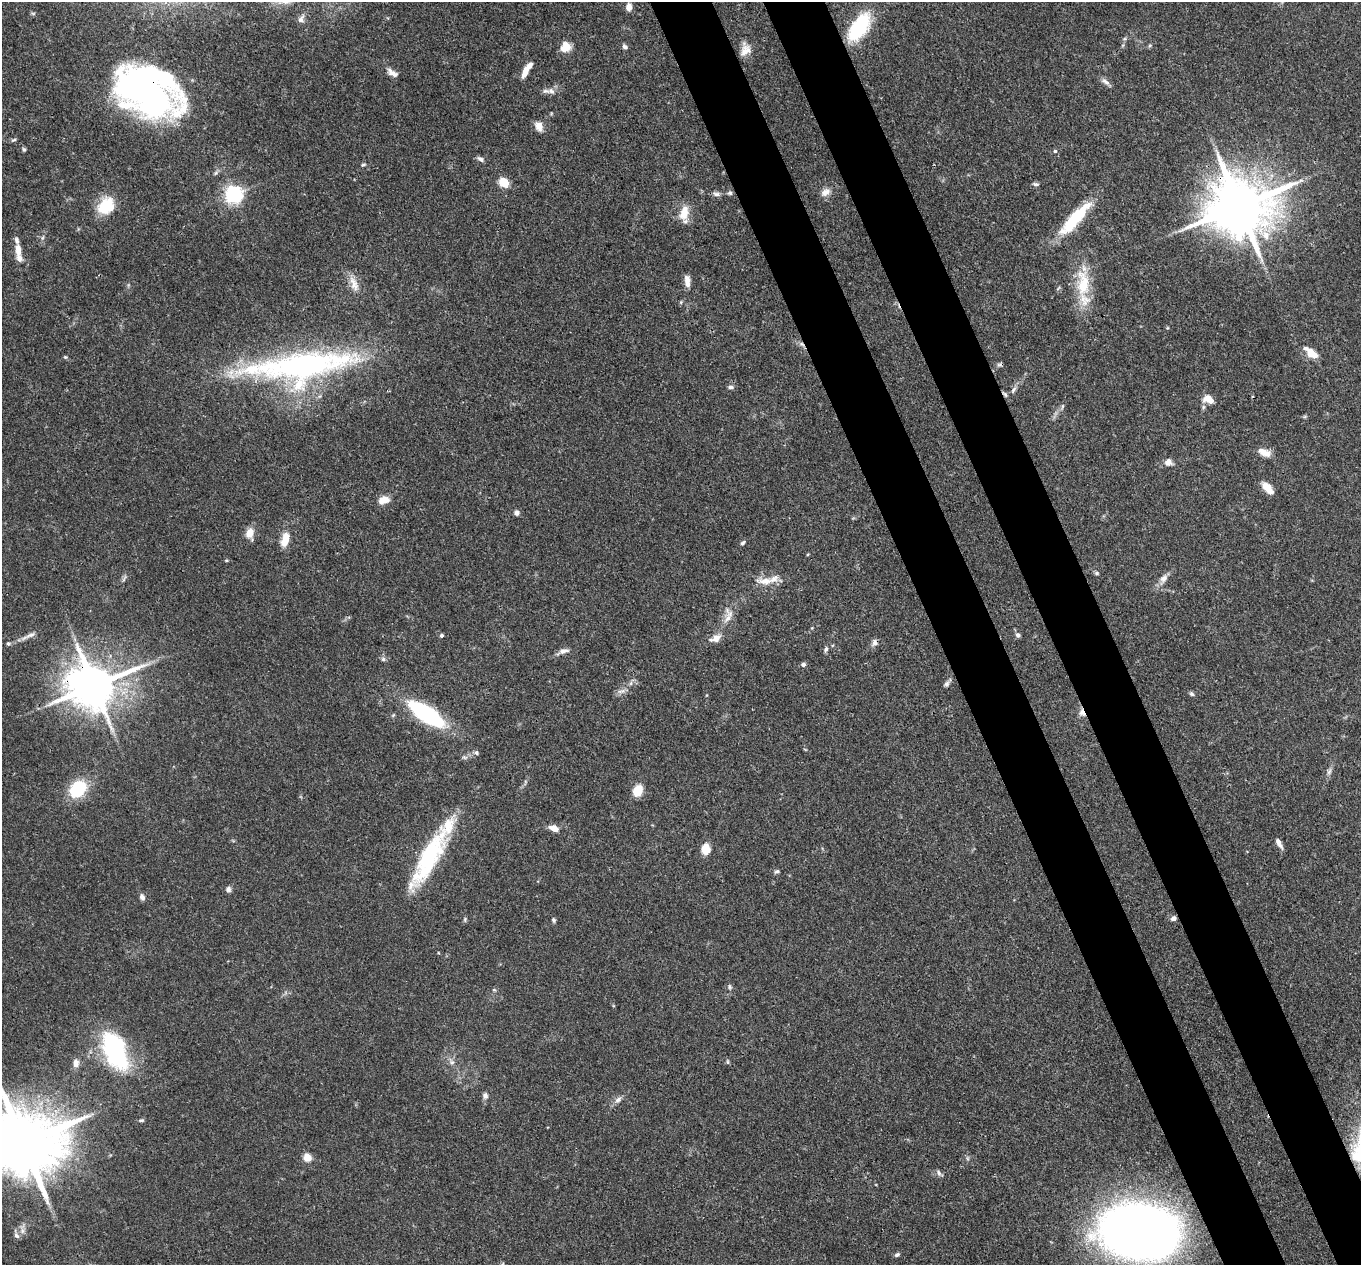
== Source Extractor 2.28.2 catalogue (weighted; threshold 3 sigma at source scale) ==
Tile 6 of 4 x 4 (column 2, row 2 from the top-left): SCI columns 1457-2815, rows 2863-4125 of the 5639 x 5584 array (HDU 1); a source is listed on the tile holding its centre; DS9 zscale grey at full resolution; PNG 1363 x 1267 px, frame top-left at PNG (2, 2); no overlay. Shown black and unused: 9% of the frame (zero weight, under 3 of 4 exposures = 8% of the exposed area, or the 3 px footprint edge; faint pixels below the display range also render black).
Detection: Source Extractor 2.28.2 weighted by HDU 2 'WHT'; one run over the whole footprint, this tile lists its part. Background 0.0914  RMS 0.0038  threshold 0.0172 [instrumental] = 3 sigma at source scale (4.5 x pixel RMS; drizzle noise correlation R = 1.50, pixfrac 1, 0.05/0.05 arcsec/px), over >= 5 px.
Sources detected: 118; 3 inside a brighter object's white glare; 1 cosmic-ray / hot-pixel residue — not listed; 11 inside a brighter listed object's ellipse — not listed separately; the other 103 listed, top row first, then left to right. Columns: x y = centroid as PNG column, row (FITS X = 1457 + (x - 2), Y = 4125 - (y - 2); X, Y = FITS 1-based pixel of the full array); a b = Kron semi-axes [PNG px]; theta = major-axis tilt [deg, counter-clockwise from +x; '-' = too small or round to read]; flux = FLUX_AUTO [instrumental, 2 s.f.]
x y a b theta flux
629 7 8 6 87 2.7
301 19 12 7 63 1.8
859 27 36 17 55 24
1123 45 6 4 71 0.57
1150 45 6 4 19 0.53
565 47 12 10 26 4.8
625 47 7 5 -46 1.2
745 50 17 12 78 4
526 70 17 5 60 4.8
390 71 14 8 -53 2.5
135 78 66 40 77 82
1105 82 14 6 -28 1.6
551 91 12 8 -32 2.1
539 126 13 8 -64 2.8
14 140 8 4 25 0.58
24 149 6 4 -87 0.61
1055 151 4 4 - 0.57
480 159 10 5 -30 1.2
363 165 6 4 28 0.55
504 182 10 8 -51 6.4
1036 184 8 4 -9 0.83
825 192 14 9 31 2.8
730 193 7 5 0 0.78
234 194 7 6 - 170
716 194 12 6 -10 1.4
105 206 21 13 54 13
1239 206 19 16 14 3000
684 213 21 11 76 5.8
1075 219 51 12 48 19
42 238 6 4 71 0.63
18 250 16 7 -83 3.6
687 279 11 7 -74 2.3
1083 283 41 18 -89 17
354 284 24 9 -70 4.3
801 344 8 5 -36 1.3
1311 353 16 7 -40 6.5
65 357 5 4 - 0.51
301 365 118 38 7 110
731 387 7 5 -5 1.1
1013 390 11 5 60 1.4
1005 394 10 5 -51 0.9
1211 401 16 9 -15 3.8
1062 406 8 4 81 0.7
1264 452 18 9 -23 3.7
1168 462 10 9 - 2.3
1267 488 14 7 -47 5.1
383 500 12 8 15 4.5
517 513 6 6 - 1.3
250 533 10 8 69 4.8
285 540 16 8 74 6.3
742 543 7 5 48 0.77
1097 573 6 5 - 0.7
124 578 12 3 64 0.8
1163 579 15 9 58 2.7
765 581 24 9 1 5
728 618 16 9 51 3.2
441 635 4 4 - 0.79
1018 635 6 6 - 1.1
29 636 24 5 25 2.4
716 638 15 9 27 3.2
874 643 10 7 69 1.6
826 649 8 5 68 0.95
563 651 12 6 14 2
383 659 6 6 - 0.84
803 664 6 5 - 1.1
631 683 7 4 71 0.76
947 684 8 6 68 1.1
94 686 15 12 10 1700
622 691 14 5 13 1.7
1192 694 7 6 - 0.8
707 695 5 3 - 0.33
1082 712 12 8 -70 2.2
426 714 32 12 -34 52
476 752 6 5 - 0.84
1329 771 10 5 65 1.3
78 789 16 12 46 23
638 791 10 8 67 8
554 828 11 7 -22 3
1279 843 12 5 -59 2.1
706 849 12 9 -90 4.8
429 857 72 18 61 42
777 871 7 5 16 0.72
228 889 8 7 - 1.2
142 897 8 5 -69 1.5
1174 918 7 5 25 1.4
465 919 7 5 80 0.61
554 920 6 5 - 0.73
730 987 8 5 -65 0.87
494 990 6 5 - 0.55
115 1051 38 19 -66 55
452 1062 8 6 -1 1.3
727 1062 6 4 -90 0.55
76 1063 10 6 89 2.4
485 1095 8 7 - 1.4
618 1100 11 7 32 1.7
141 1120 6 4 -1 0.64
23 1143 23 17 13 4300
307 1158 5 5 - 13
939 1173 11 5 -48 1.1
22 1231 8 6 -84 1.4
1140 1232 50 34 -7 560
16 1235 9 6 -56 1.2
897 1255 6 5 - 0.85
Overlapping masked pixels (flux is a lower limit): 7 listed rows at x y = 135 78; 1239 206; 801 344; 1005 394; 94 686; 1082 712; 1174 918
Isophote crosses this tile's border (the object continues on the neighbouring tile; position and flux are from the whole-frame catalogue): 1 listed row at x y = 23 1143